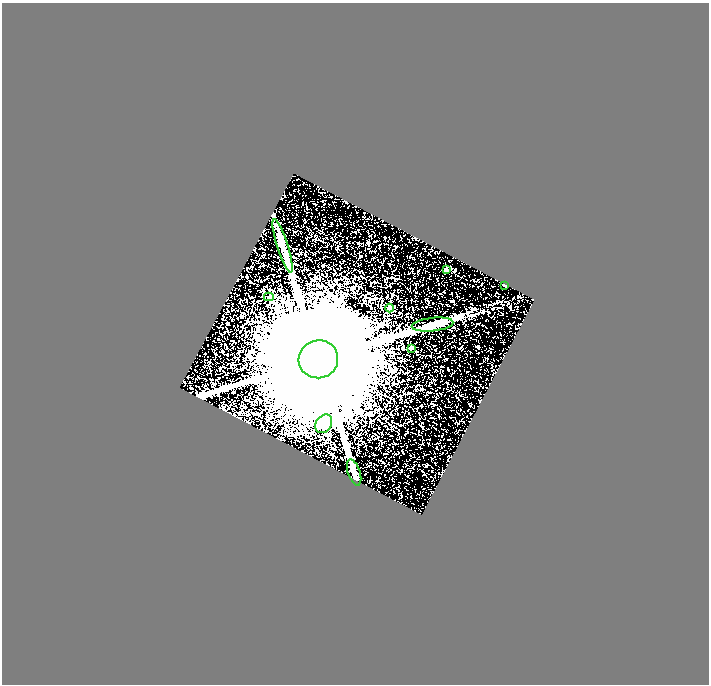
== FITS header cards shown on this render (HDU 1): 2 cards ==
NAXIS1  =                  707
NAXIS2  =                  682

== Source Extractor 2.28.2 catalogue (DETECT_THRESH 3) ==
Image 707 x 682 px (HDU 1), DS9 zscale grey, 1 PNG px = 1 image px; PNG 711 x 686 px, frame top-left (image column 1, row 682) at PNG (2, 3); each listed source drawn as its Kron ellipse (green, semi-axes under 4 px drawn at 4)
Background 1.98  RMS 1.1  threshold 3.3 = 3 sigma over >= 5 px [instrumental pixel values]
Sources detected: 10; all 10 listed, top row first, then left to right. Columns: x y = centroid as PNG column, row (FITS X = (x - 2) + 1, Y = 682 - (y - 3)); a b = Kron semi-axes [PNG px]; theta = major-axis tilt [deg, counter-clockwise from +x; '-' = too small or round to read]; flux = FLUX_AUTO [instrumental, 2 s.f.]
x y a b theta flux
283 246 28 5 -72 5.8e+02
446 269 3 3 - 1.1e+02
504 285 3 2 - 4.1e+01
269 297 5 4 - 1.1e+02
389 308 4 4 - 2.0e+02
432 324 21 6 6 5.0e+02
411 348 4 3 - 1.0e+02
318 359 20 19 - 4.8e+06
324 424 10 7 54 9.6e+02
354 472 13 6 -72 2.9e+02